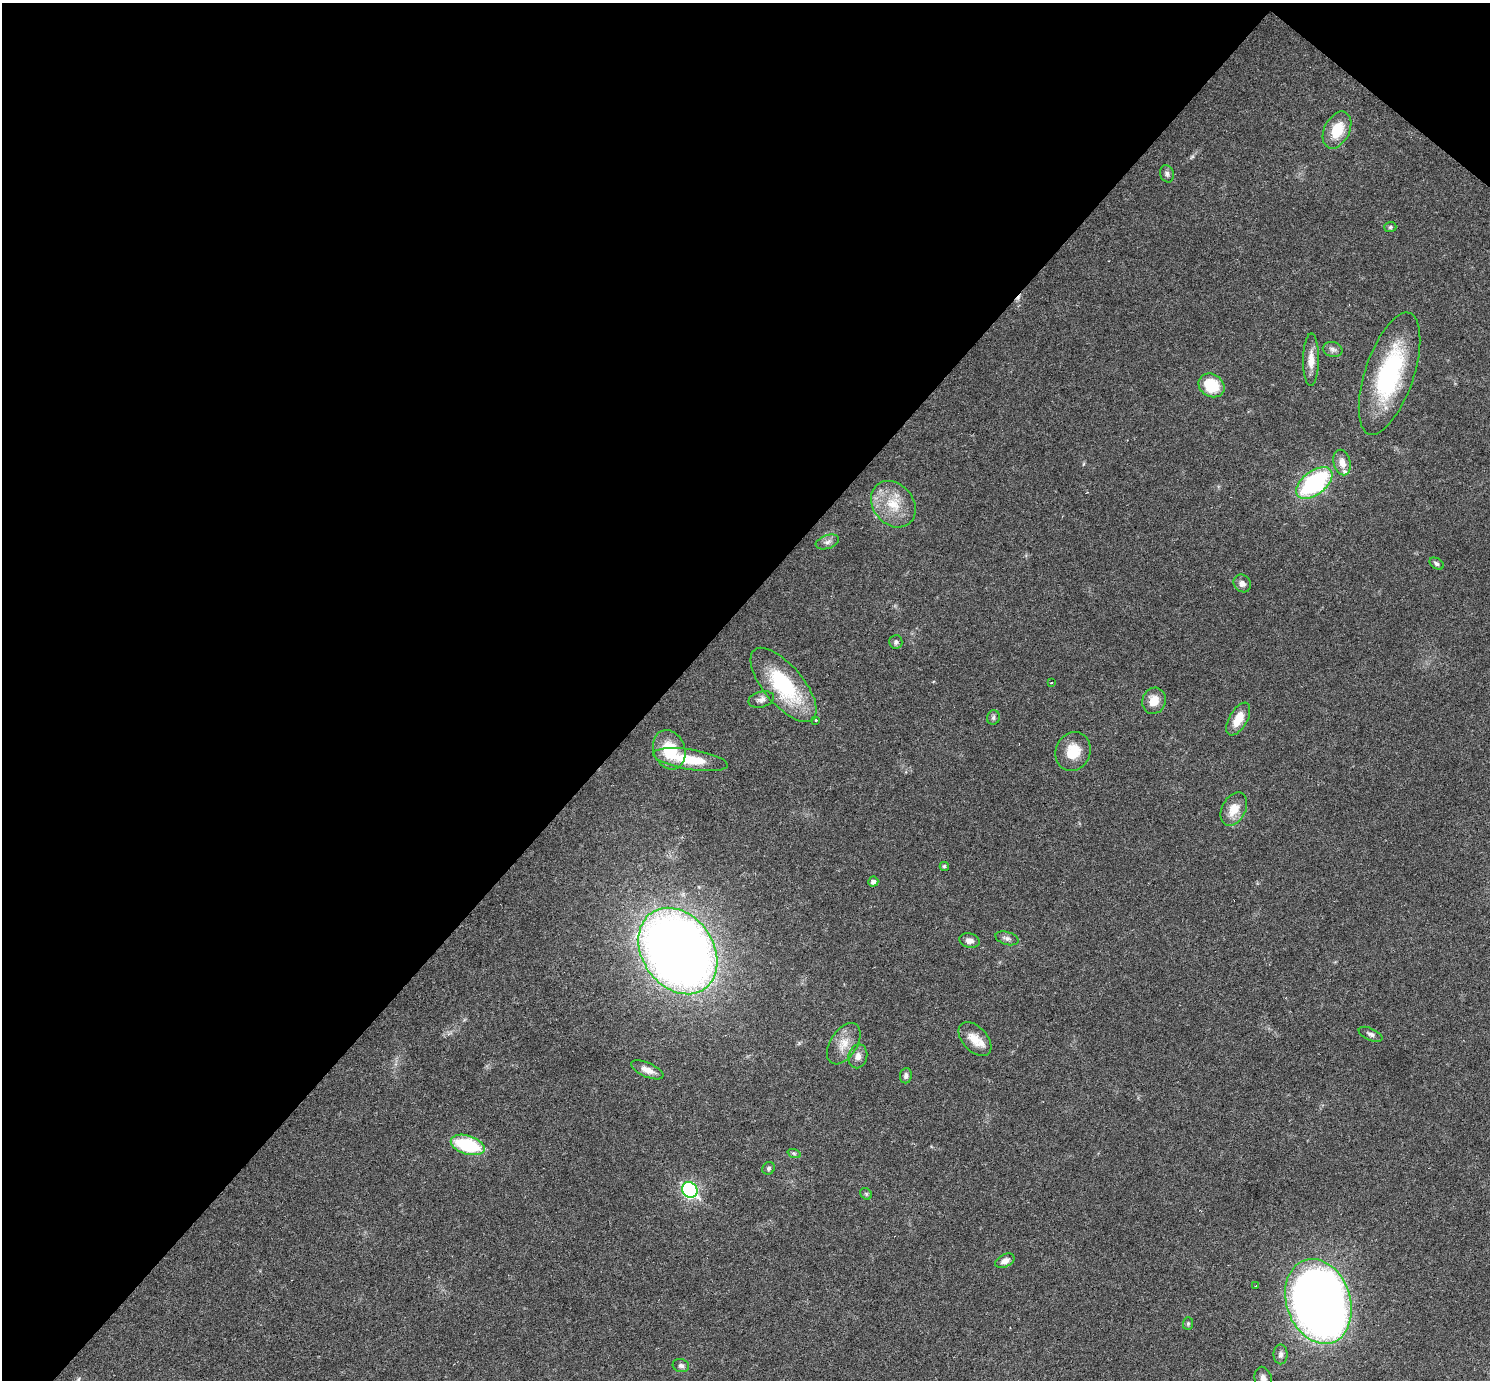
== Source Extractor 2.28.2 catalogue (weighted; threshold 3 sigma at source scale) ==
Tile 2 of 4 x 4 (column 2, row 1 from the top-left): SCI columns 1490-2977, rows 4428-5805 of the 5953 x 5957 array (HDU 1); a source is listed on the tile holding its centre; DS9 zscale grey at full resolution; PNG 1492 x 1382 px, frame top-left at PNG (2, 3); each listed source drawn as its Kron ellipse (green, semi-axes under 4 px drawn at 4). Shown black and unused: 46% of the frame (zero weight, under 3 of 6 exposures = <1% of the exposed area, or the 3 px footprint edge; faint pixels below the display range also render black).
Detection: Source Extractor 2.28.2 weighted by HDU 2 'WHT'; one run over the whole footprint, this tile lists its part. Background 0.0199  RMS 0.0021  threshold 0.00846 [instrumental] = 3 sigma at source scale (4.09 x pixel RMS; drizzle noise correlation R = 1.36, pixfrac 0.8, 0.05/0.05 arcsec/px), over >= 5 px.
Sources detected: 51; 2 cosmic-ray / hot-pixel residue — neither listed nor drawn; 1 inside a brighter listed object's ellipse — not listed separately; the other 48 listed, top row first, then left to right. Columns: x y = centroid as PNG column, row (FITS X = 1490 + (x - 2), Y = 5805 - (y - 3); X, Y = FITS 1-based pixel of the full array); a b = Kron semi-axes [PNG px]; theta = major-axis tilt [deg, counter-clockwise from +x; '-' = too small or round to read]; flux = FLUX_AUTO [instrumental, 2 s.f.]
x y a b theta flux
1337 130 20 12 64 5.1
1167 174 9 6 -74 0.6
1390 227 6 5 - 0.32
1333 349 10 7 -13 0.78
1311 360 26 8 89 2.3
1389 374 64 24 72 24
1211 385 13 11 -33 7.4
1342 463 13 8 -76 1.8
1314 483 21 11 38 25
893 504 25 20 -50 5.9
827 542 12 7 19 0.87
1437 564 8 5 -33 0.55
1242 583 9 8 - 1
896 642 7 6 - 0.51
1051 683 3 2 - 0.14
783 685 45 19 -50 16
761 699 13 7 15 0.96
1154 701 13 11 71 2.7
993 717 7 6 - 0.47
1238 719 18 9 60 3.3
816 720 3 3 - 0.36
669 750 20 15 -68 7.3
1073 751 20 17 66 4.4
690 760 37 10 -9 7.1
1234 809 18 11 62 3.2
944 866 4 4 - 0.36
873 882 5 5 - 0.78
1007 938 12 6 -16 0.72
970 941 10 7 -11 1
678 951 46 35 -55 230
1371 1034 13 6 -24 0.68
975 1039 20 12 -47 2.9
844 1044 23 13 57 3
858 1056 12 9 77 1.3
647 1070 17 7 -24 1.6
906 1076 8 6 84 0.64
468 1145 17 9 -18 12
794 1153 7 4 -19 0.32
769 1168 6 6 - 0.38
690 1190 8 7 - 42
866 1194 6 5 - 0.33
1005 1261 10 6 27 1.1
1256 1286 3 2 - 0.16
1318 1301 43 32 -71 230
1188 1324 6 5 - 0.34
1281 1354 10 7 88 0.75
681 1365 8 6 -15 0.62
1263 1379 12 8 -76 1.2
Isophote crosses this tile's border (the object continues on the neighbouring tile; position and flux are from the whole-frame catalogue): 1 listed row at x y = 1263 1379